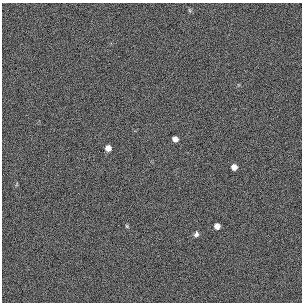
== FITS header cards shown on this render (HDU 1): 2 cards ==
NAXIS1  =                  300 / length of original image axis
NAXIS2  =                  300 / length of original image axis

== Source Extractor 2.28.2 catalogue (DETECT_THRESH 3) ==
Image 300 x 300 px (HDU 1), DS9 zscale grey, 1 PNG px = 1 image px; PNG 304 x 304 px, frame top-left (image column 1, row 300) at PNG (2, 3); no overlay
Background 384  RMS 66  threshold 199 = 3 sigma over >= 5 px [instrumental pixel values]
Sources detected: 7; all 7 listed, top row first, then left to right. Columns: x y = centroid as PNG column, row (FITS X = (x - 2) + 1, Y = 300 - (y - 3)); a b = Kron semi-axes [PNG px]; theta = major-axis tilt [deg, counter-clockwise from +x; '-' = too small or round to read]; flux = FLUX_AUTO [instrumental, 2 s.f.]
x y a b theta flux
189 10 6 4 -70 6000
175 139 5 5 - 21000
108 148 5 5 - 27000
234 167 5 5 - 25000
127 226 5 4 - 5300
217 226 5 5 - 25000
196 234 6 6 - 13000